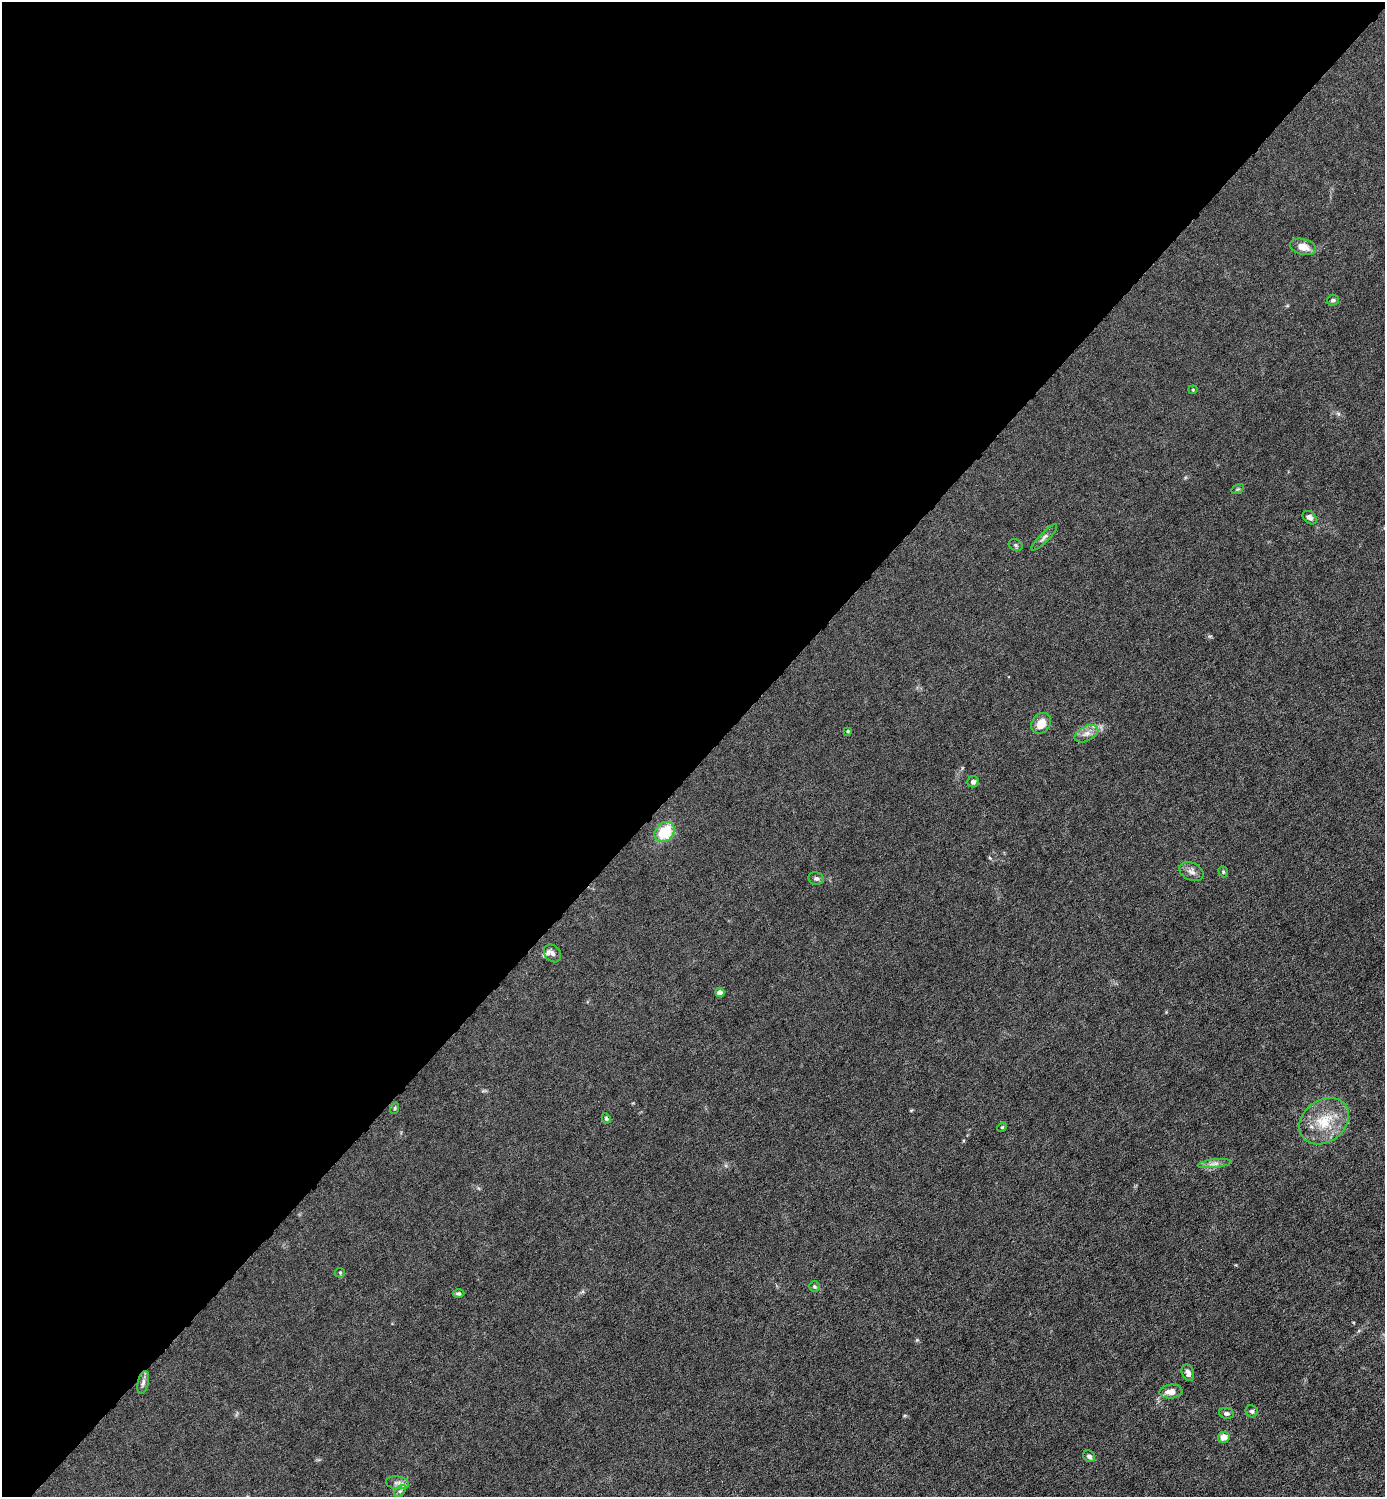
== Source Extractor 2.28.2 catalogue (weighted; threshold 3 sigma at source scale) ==
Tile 2 of 4 x 4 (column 2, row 1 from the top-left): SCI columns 1537-2919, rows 4486-5980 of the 5980 x 5980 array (HDU 1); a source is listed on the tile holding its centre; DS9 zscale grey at full resolution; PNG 1387 x 1499 px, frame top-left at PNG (2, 2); each listed source drawn as its Kron ellipse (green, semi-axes under 4 px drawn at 4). Shown black and unused: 51% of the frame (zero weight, under 6 of 12 exposures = <1% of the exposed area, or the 3 px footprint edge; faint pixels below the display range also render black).
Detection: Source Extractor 2.28.2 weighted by HDU 2 'WHT'; one run over the whole footprint, this tile lists its part. Background 0.0143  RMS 0.003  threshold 0.0125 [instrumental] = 3 sigma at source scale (4.09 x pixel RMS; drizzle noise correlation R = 1.36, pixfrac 0.8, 0.05/0.05 arcsec/px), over >= 5 px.
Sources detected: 34; all 34 listed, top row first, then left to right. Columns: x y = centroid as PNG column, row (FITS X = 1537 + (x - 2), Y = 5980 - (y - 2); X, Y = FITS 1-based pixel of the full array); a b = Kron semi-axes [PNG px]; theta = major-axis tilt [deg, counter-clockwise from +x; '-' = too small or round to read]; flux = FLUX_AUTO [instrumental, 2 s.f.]
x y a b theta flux
1303 247 13 8 -14 2.7
1333 300 6 5 - 0.64
1193 390 4 4 - 0.28
1238 489 7 4 33 0.39
1310 518 8 5 -39 1
1044 537 18 4 45 0.99
1016 545 7 5 -23 0.53
1041 723 11 9 52 3.4
848 731 4 4 - 0.32
1086 734 12 7 26 1.8
973 782 6 5 - 0.84
664 832 11 9 45 10
1191 872 13 8 -24 1.5
1223 872 6 4 -70 0.4
816 878 8 6 -10 0.68
552 953 10 7 -49 1.4
720 993 4 4 - 2.7
395 1108 6 3 71 0.29
606 1118 5 4 - 0.4
1324 1121 27 21 38 9.6
1002 1127 5 4 - 0.31
1215 1164 17 4 6 1.3
340 1273 5 5 - 0.35
814 1286 5 5 - 0.48
458 1293 6 4 0 0.54
1188 1373 8 6 -70 1.4
143 1383 12 5 77 0.96
1171 1391 11 7 6 2.2
1252 1411 6 5 - 0.57
1226 1413 7 5 -7 0.87
1224 1437 6 5 - 2.6
1089 1456 6 5 - 0.77
397 1483 12 6 -7 1.2
400 1491 7 4 44 0.56